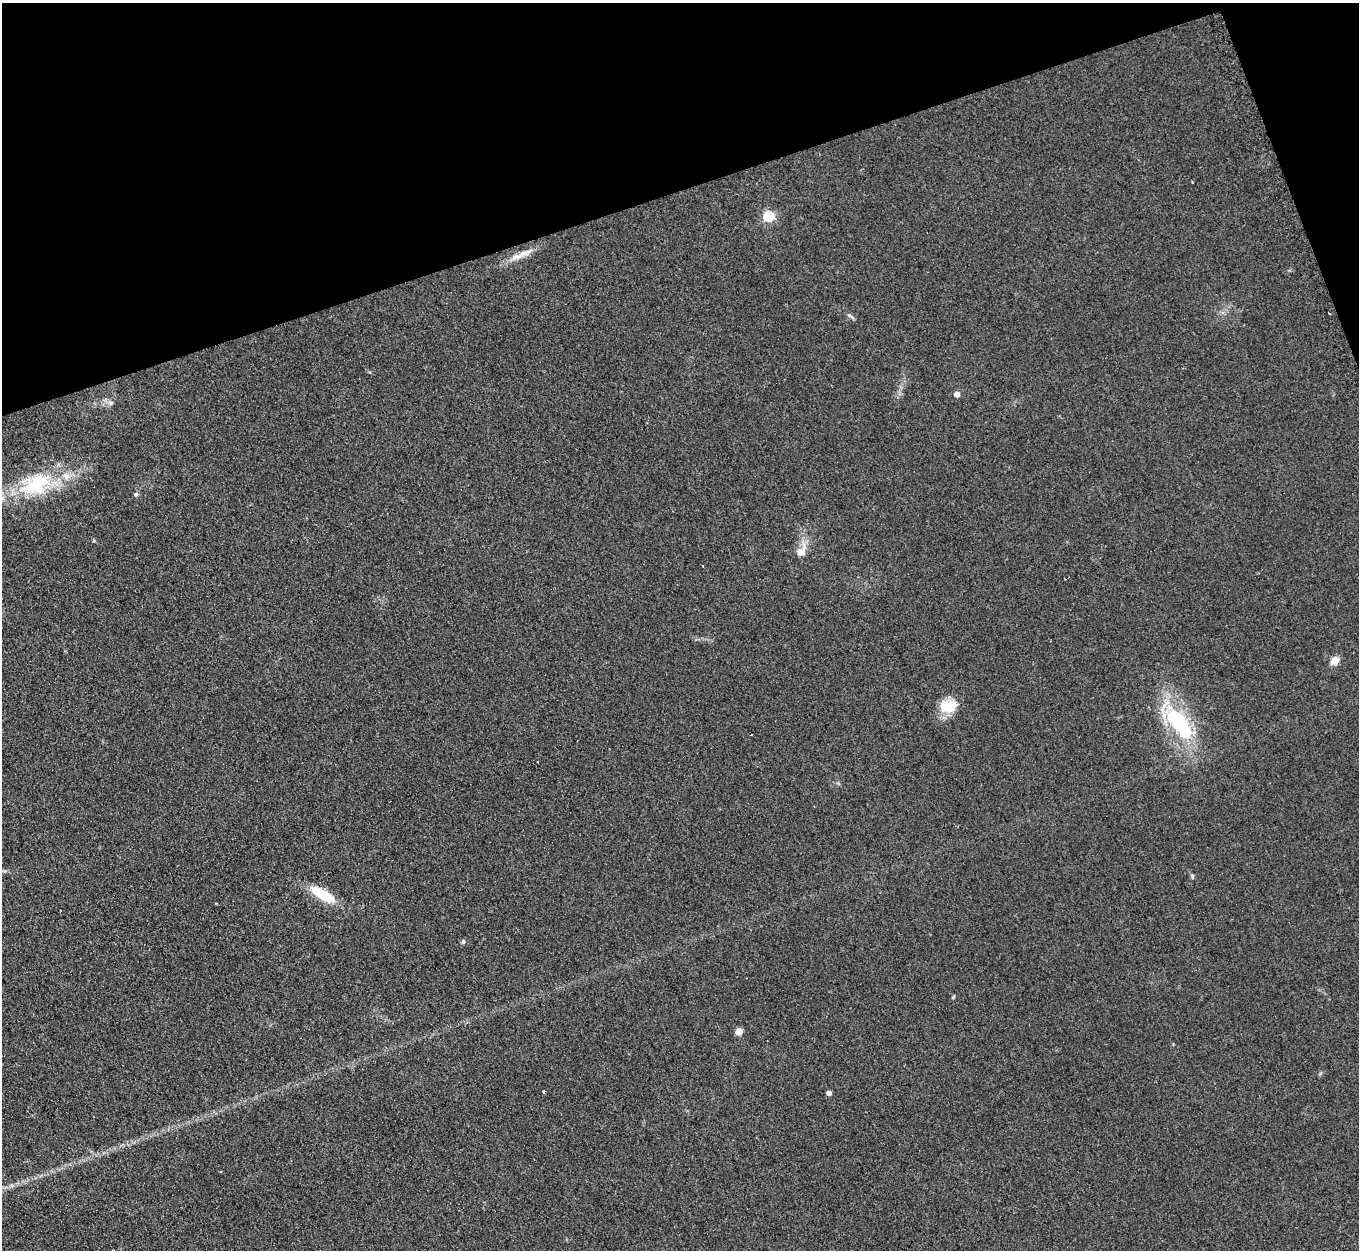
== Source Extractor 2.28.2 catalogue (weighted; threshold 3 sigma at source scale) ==
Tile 3 of 4 x 4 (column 3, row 1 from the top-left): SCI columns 2735-4091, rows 4026-5273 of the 5457 x 5421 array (HDU 1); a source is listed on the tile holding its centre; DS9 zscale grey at full resolution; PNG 1361 x 1252 px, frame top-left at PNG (2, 3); no overlay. Shown black and unused: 17% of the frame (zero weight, under 2 of 3 exposures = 2% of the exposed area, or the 3 px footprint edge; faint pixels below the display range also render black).
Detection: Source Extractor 2.28.2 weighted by HDU 2 'WHT'; one run over the whole footprint, this tile lists its part. Background 0.154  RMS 0.014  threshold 0.0609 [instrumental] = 3 sigma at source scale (4.5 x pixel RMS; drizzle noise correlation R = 1.50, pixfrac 1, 0.05/0.05 arcsec/px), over >= 5 px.
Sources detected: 22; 3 cosmic-ray / hot-pixel residue — not listed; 1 inside a brighter listed object's ellipse — not listed separately; the other 18 listed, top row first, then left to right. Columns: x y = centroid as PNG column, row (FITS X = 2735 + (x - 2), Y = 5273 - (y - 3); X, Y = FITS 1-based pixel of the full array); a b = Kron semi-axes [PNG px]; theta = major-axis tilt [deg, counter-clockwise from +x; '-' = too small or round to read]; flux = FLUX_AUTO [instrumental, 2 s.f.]
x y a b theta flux
768 217 5 5 - 120
521 255 39 7 24 18
850 316 12 4 -36 3.1
957 394 5 5 - 11
110 403 8 5 -45 3.4
35 484 50 30 22 110
136 495 6 6 - 2.5
801 552 12 11 - 12
1335 661 10 8 44 13
948 706 21 16 8 31
1179 723 51 20 -49 130
1192 876 6 4 -90 1.8
323 895 27 9 -29 52
60 910 3 3 - 2.9
463 942 6 5 - 2.5
739 1032 5 5 - 31
544 1091 3 3 - 2
829 1093 4 4 - 7.7